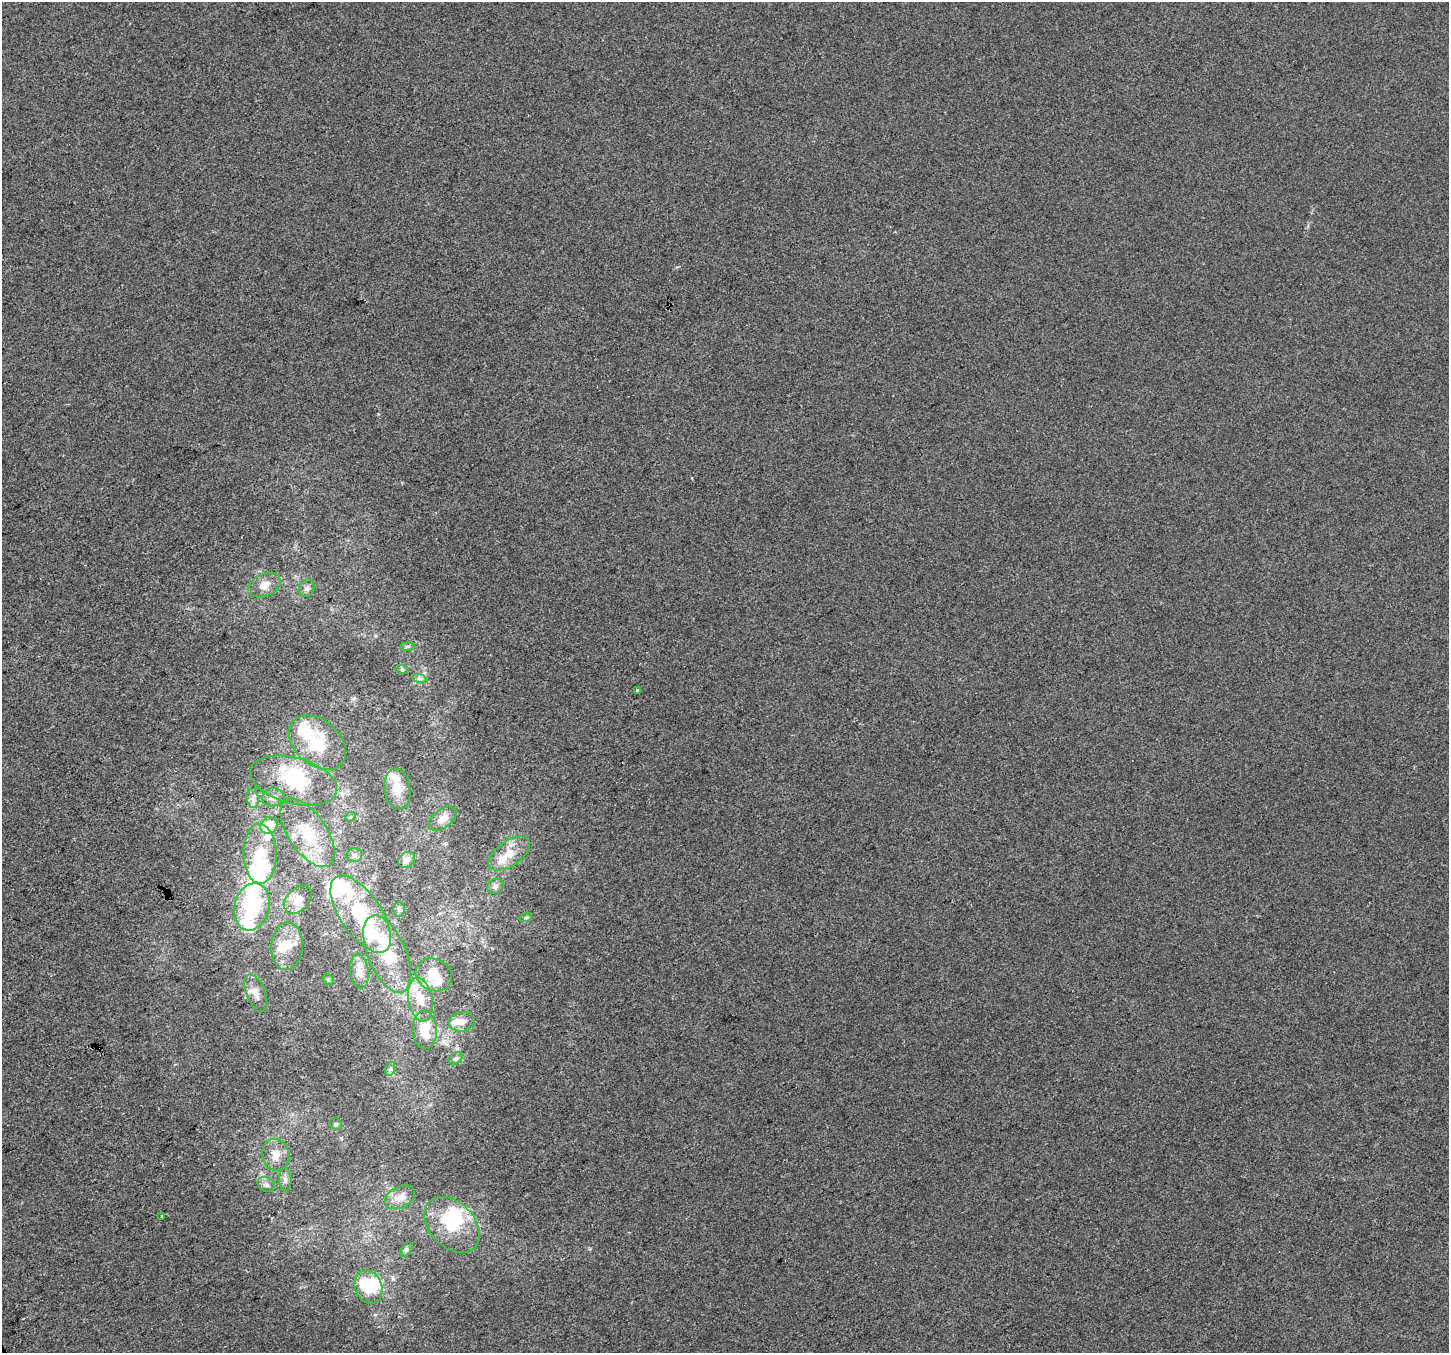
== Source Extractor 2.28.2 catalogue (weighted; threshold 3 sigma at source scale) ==
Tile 7 of 4 x 4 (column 3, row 2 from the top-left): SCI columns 2895-4341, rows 2867-4217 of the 5787 x 5673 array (HDU 1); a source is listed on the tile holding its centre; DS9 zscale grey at full resolution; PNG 1451 x 1355 px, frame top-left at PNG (2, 2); each listed source drawn as its Kron ellipse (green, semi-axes under 4 px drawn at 4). Shown black and unused: <1% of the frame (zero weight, under 2 of 3 exposures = <1% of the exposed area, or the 3 px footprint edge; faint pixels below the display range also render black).
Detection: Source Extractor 2.28.2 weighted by HDU 2 'WHT'; one run over the whole footprint, this tile lists its part. Background -4.23e-04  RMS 0.0056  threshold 0.0253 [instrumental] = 3 sigma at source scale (4.5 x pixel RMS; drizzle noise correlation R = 1.50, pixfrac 1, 0.0396/0.0396 arcsec/px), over >= 5 px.
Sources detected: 66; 7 inside a brighter object's white glare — neither listed nor drawn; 14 inside a brighter listed object's ellipse — not listed separately; the other 45 listed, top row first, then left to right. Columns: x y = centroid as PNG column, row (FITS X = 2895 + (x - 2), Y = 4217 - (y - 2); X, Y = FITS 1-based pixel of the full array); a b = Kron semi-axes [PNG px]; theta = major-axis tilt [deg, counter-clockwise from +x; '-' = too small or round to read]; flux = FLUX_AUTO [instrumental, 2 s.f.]
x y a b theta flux
264 585 17 11 24 6.1
307 588 9 7 62 1.9
407 646 7 4 9 0.95
402 670 6 4 -18 0.9
420 679 7 4 -18 1.3
638 690 4 3 - 1.5
317 743 32 22 -40 22
294 781 45 23 -15 33
397 789 21 13 -82 9.8
273 797 11 9 5 3.8
253 799 9 6 -84 2.5
350 817 6 4 42 0.77
443 819 16 9 37 5.8
269 826 9 8 - 10
307 833 39 19 -56 23
260 854 30 16 -88 24
509 854 24 12 35 9.4
354 855 8 7 - 1.9
406 860 9 7 37 3.5
495 886 8 7 - 1.9
298 900 16 11 45 6.1
252 907 24 17 75 46
399 909 7 6 - 1.3
361 914 44 20 -56 41
526 917 6 4 20 0.85
287 946 24 15 86 13
387 954 41 19 -67 27
359 971 17 9 -82 5.4
434 975 19 16 -27 11
328 979 6 4 -47 0.81
256 993 20 9 -70 5.6
420 1000 22 12 -79 10
462 1022 13 10 4 4.5
425 1030 19 12 -87 13
456 1059 7 5 34 1.3
390 1069 7 4 71 1.5
336 1124 6 5 - 1
275 1155 16 13 -79 6.5
285 1180 12 6 -87 1.9
266 1184 9 7 -26 1.8
400 1197 16 10 30 5.8
162 1216 4 2 - 0.45
452 1225 32 22 -46 30
406 1250 8 5 58 1.1
369 1287 17 13 -68 16
Unlisted compact peaks at least as high as the median listed source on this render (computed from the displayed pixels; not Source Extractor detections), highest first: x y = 677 267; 354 698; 378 414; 590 1249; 692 478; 376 636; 341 1138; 424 673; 457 1048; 1308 226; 443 1041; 375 1315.